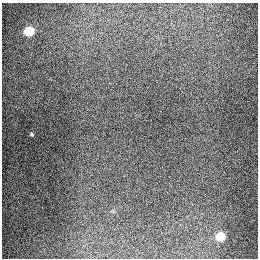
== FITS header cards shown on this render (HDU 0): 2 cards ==
NAXIS1  =                  256
NAXIS2  =                  256

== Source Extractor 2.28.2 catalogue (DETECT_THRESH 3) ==
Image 256 x 256 px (HDU 0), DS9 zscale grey, 1 PNG px = 1 image px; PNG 260 x 260 px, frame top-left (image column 1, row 256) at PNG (2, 3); no overlay
Background 1290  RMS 27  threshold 79.9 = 3 sigma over >= 5 px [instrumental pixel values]
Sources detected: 3; all 3 listed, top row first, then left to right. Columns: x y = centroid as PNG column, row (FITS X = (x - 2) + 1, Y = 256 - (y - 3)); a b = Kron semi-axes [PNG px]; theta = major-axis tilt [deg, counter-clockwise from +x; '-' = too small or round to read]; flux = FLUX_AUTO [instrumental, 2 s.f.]
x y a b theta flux
29 31 6 6 - 82000
32 134 5 4 - 2100
220 236 6 6 - 63000